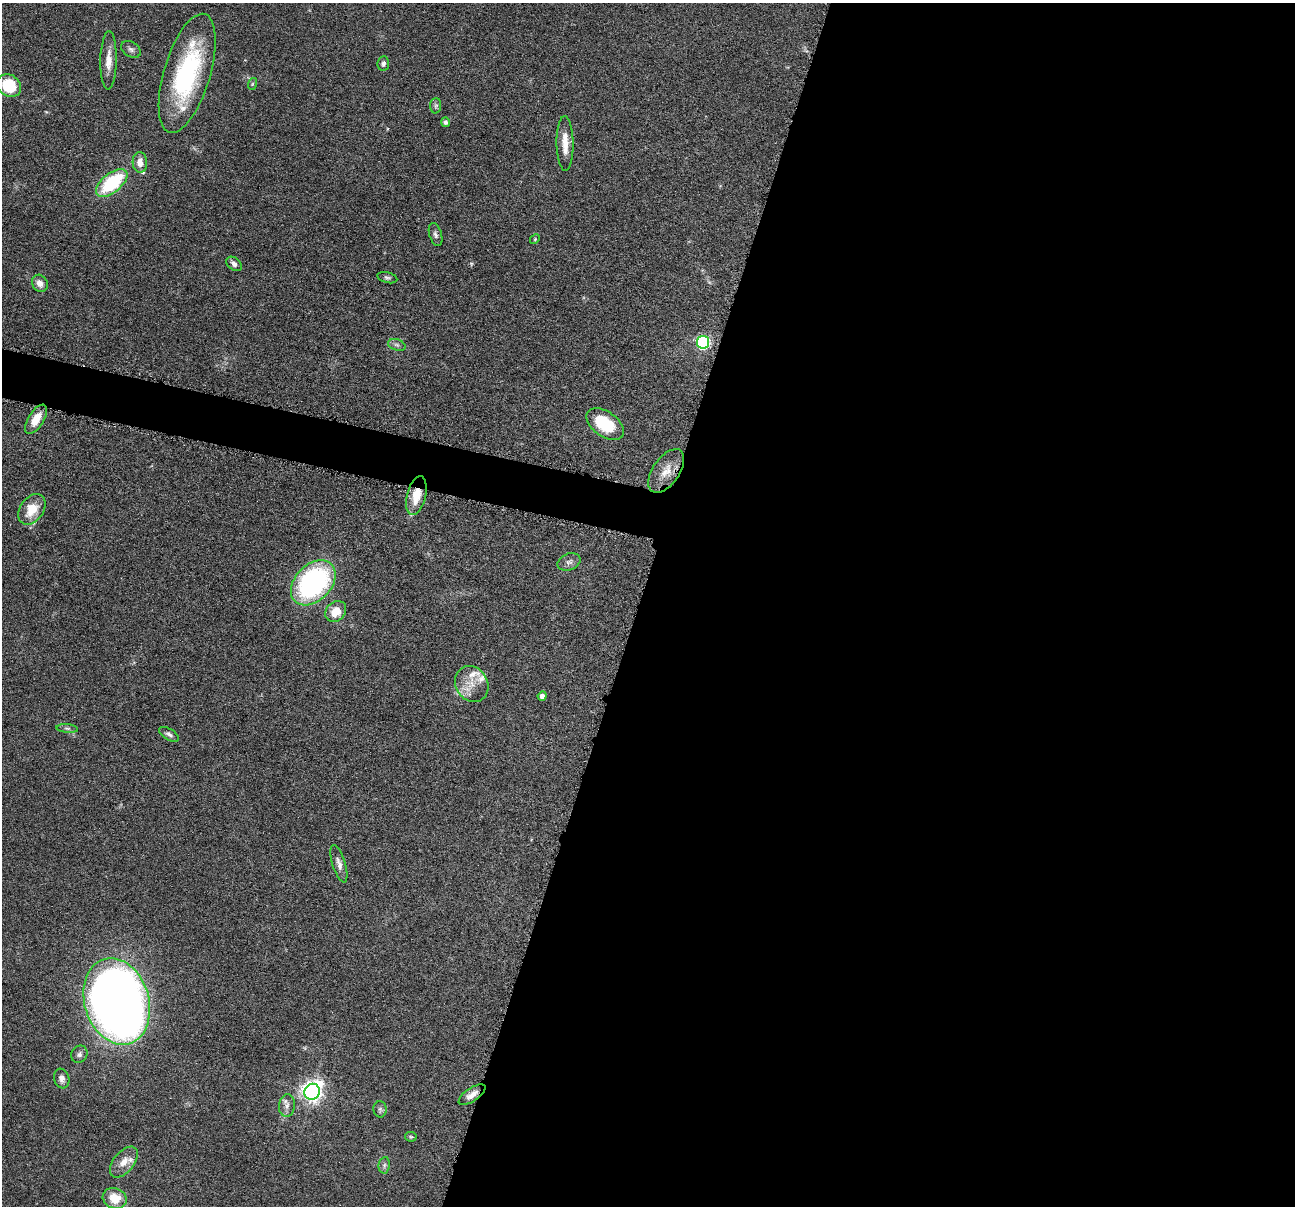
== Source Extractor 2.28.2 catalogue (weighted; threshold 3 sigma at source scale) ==
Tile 12 of 4 x 4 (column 4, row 3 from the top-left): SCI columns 3885-5177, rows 1459-2662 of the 5182 x 5200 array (HDU 1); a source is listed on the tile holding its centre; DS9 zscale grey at full resolution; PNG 1297 x 1208 px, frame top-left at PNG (2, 3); each listed source drawn as its Kron ellipse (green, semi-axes under 4 px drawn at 4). Shown black and unused: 53% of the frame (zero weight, under 4 of 8 exposures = <1% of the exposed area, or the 3 px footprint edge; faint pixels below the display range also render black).
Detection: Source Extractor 2.28.2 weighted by HDU 2 'WHT'; one run over the whole footprint, this tile lists its part. Background 0.0362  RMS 0.0035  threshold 0.0142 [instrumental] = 3 sigma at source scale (4.09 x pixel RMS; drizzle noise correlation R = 1.36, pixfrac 0.8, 0.05/0.05 arcsec/px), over >= 5 px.
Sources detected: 47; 1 too faint to see at this stretch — neither listed nor drawn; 4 inside a brighter listed object's ellipse — not listed separately; the other 42 listed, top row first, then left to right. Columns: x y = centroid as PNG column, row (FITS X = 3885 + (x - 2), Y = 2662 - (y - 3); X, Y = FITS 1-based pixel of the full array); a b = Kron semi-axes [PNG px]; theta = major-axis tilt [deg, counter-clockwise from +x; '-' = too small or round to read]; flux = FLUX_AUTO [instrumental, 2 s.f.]
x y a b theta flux
131 49 11 7 -33 1.2
109 60 29 8 89 4.3
383 64 7 6 - 1
187 73 62 23 73 41
252 84 6 3 71 0.41
9 85 13 10 -35 12
436 106 8 5 86 0.69
446 122 5 4 - 0.95
565 143 27 8 -89 4.7
140 162 10 7 -87 2.5
112 183 18 9 39 22
435 234 12 6 -73 1.1
535 239 5 4 - 0.38
234 264 9 6 -38 1.4
387 278 10 5 -14 0.75
40 283 9 7 -57 2
703 342 6 6 - 58
397 345 9 5 -18 0.97
36 419 16 7 58 5
605 424 21 12 -35 13
666 471 25 13 55 5.3
416 496 20 9 76 6.3
32 509 17 11 55 6.5
569 562 12 8 22 1.5
313 583 26 18 46 60
336 611 11 9 49 5.7
472 684 19 16 -58 5.7
542 696 4 4 - 1.5
67 728 11 4 -5 0.75
169 734 11 5 -31 0.98
339 864 19 6 -73 1.9
117 1001 44 32 -73 440
79 1054 9 8 - 1.1
62 1078 10 7 -72 1.5
312 1092 8 7 - 180
472 1095 15 6 34 2.5
287 1106 11 8 83 1.7
380 1109 8 6 -90 0.85
411 1137 6 5 - 0.4
124 1162 18 10 51 3.9
384 1165 8 5 82 0.85
115 1198 12 10 -23 6.7
Overlapping masked pixels (flux is a lower limit): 2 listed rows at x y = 416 496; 472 1095